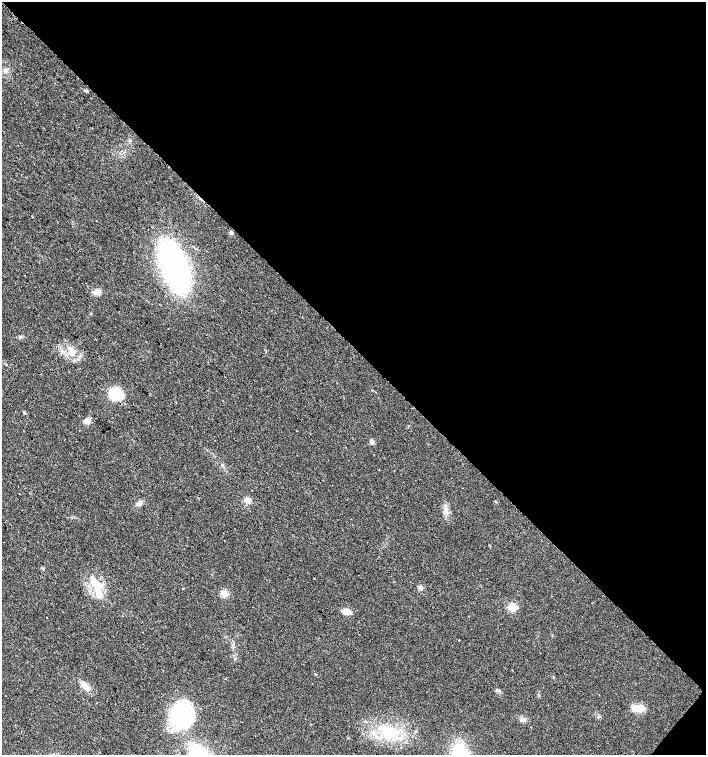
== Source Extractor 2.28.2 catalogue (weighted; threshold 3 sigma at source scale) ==
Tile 8 of 4 x 4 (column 4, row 2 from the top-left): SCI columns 4389-5796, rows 3013-4517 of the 6027 x 6021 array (HDU 1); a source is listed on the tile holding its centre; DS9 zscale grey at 2 x 2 block average (1 PNG px = mean of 2 x 2 image px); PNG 708 x 757 px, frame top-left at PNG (2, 2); no overlay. Shown black and unused: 46% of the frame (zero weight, under 2 of 3 exposures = <1% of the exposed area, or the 3 px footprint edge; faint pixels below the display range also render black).
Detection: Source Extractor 2.28.2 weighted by HDU 2 'WHT'; one run over the whole footprint, this tile lists its part. Background 0.0392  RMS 0.008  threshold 0.0359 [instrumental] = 3 sigma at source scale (4.5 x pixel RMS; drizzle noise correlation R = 1.50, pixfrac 1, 0.0396/0.0396 arcsec/px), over >= 5 px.
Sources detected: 31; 1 inside a brighter listed object's ellipse — not listed separately; the other 30 listed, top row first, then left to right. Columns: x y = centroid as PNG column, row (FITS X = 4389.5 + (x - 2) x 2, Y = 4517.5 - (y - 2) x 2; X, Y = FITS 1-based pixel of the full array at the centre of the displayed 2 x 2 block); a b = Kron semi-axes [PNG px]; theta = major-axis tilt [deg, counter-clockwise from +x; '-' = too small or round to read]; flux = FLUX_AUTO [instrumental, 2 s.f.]
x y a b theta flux
6 71 6 4 -85 5
231 233 4 4 - 2.9
174 266 31 15 -70 680
97 292 8 6 11 9.2
70 349 9 6 -23 10
115 394 13 10 -22 54
24 412 4 3 - 1.9
87 421 6 6 - 10
372 442 3 2 - 19
19 494 2 2 - 0.67
248 500 6 6 - 9.6
495 502 3 2 - 1.2
139 503 6 4 28 5.4
446 510 8 5 -77 8.9
97 586 28 10 -69 44
420 588 6 5 - 4.6
224 593 7 7 - 12
512 607 3 3 - 120
346 612 10 6 4 15
459 640 2 2 - 1.2
233 645 5 3 - 3
316 674 2 2 - 1.7
85 686 11 6 -39 15
497 691 4 3 - 2.3
5 696 2 2 - 0.94
638 708 10 6 -5 33
181 714 23 18 62 260
522 719 6 5 - 5.6
311 724 2 2 - 0.85
389 733 21 14 -7 67
Diffuse or blended objects may show on this block-average render without a row.